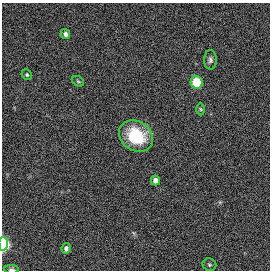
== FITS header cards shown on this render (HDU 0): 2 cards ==
NAXIS1  =                  268
NAXIS2  =                  268

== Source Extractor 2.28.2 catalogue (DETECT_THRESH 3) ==
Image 268 x 268 px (HDU 0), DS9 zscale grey, 1 PNG px = 1 image px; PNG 272 x 272 px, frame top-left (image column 1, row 268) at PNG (2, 3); each listed source drawn as its Kron ellipse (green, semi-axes under 4 px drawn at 4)
Background 2.84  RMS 0.11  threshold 0.322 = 3 sigma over >= 5 px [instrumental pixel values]
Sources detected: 12; all 12 listed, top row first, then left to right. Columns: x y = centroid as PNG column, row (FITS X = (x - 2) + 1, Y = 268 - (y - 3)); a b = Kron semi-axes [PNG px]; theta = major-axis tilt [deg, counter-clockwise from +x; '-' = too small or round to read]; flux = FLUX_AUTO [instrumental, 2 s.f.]
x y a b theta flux
65 34 5 5 - 22
210 60 9 6 89 23
27 75 5 5 - 12
78 81 7 4 -30 11
196 82 6 6 - 270
201 109 6 4 -88 9.3
136 136 18 14 -36 260
155 180 5 4 - 39
3 244 7 4 -88 930
66 248 5 4 - 23
209 265 7 6 - 16
12 269 7 3 -4 16
At the frame edge (FLAGS 8, measured only in part): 2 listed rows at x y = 3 244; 12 269